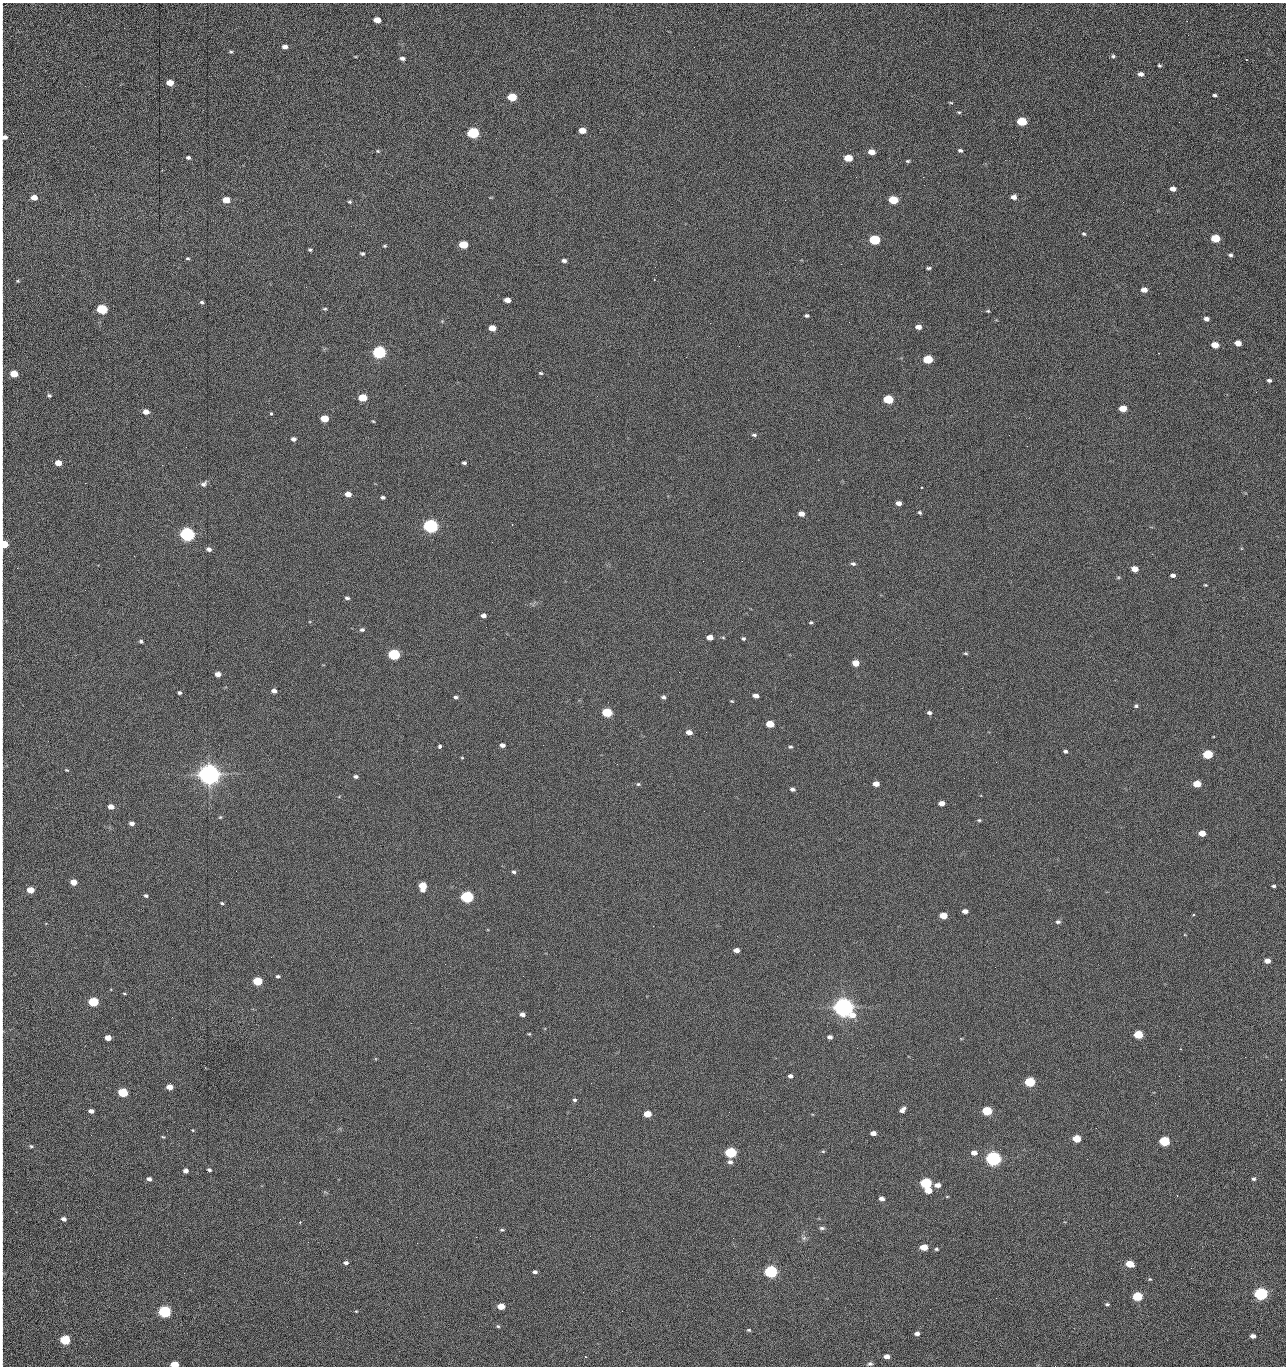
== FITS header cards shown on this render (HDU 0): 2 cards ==
NAXIS1  =                 1284 /fastest changing axis
NAXIS2  =                 1364 /next to fastest changing axis

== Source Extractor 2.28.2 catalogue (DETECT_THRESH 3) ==
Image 1284 x 1364 px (HDU 0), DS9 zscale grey, 1 PNG px = 1 image px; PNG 1288 x 1368 px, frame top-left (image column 1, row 1364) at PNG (2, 3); no overlay
Background 144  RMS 15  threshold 44.5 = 3 sigma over >= 5 px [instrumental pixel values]
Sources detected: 270; all 270 listed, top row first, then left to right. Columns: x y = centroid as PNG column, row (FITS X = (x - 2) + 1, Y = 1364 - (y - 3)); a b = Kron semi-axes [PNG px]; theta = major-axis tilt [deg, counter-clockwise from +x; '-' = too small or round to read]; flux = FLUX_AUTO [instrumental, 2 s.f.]
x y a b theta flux
2 8 8 2 90 1.2e+03
377 20 6 4 -9 1.3e+04
1188 35 2 2 - 7.0e+02
285 47 6 4 -6 5.2e+03
231 52 5 4 - 1.4e+03
1113 56 5 4 - 1.8e+03
402 58 7 4 -9 2.8e+03
1246 60 2 2 - 7.5e+02
1159 65 4 4 - 1.4e+03
2 73 29 2 90 5.1e+03
1141 74 6 5 - 4.7e+03
170 83 5 4 - 1.4e+04
2 94 12 2 90 2.1e+03
1215 95 4 3 - 1.9e+03
512 97 6 5 - 4.2e+04
951 102 5 3 - 9.5e+02
959 112 4 4 - 1.1e+03
1022 121 6 5 - 6.1e+04
1179 122 3 2 - 7.0e+02
582 131 6 4 -6 1.4e+04
473 133 6 5 - 1.6e+05
4 136 13 5 -75 6.2e+03
378 151 5 4 - 1.1e+03
960 151 5 4 - 2.0e+03
872 152 5 4 - 1.2e+04
188 158 5 4 - 2.2e+03
848 158 6 5 - 2.8e+04
907 161 5 3 - 1.4e+03
1041 161 2 2 - 1.2e+03
2 171 16 2 90 2.8e+03
856 177 2 2 - 1.6e+03
923 177 2 2 - 1.2e+04
1173 189 5 4 - 6.4e+03
34 197 5 4 - 1.0e+04
1014 197 5 5 - 5.9e+03
226 200 6 4 -3 2.0e+04
893 200 6 5 - 5.1e+04
350 202 5 4 - 1.4e+03
1123 202 2 2 - 4.6e+02
1084 234 5 4 - 1.4e+03
2 235 11 2 90 1.7e+03
1215 238 6 5 - 4.3e+04
875 240 6 5 - 1.0e+05
463 245 6 5 - 4.0e+04
385 246 4 3 - 1.2e+03
310 250 4 3 - 1.5e+03
2 252 16 2 90 2.7e+03
362 254 4 3 - 1.7e+03
1230 255 4 4 - 2.0e+03
188 258 5 4 - 1.2e+03
564 261 5 4 - 2.9e+03
841 264 2 2 - 1.8e+04
929 268 6 4 1 1.6e+03
18 281 4 3 - 1.1e+03
306 287 2 2 - 4.9e+02
1144 290 5 4 - 7.6e+03
2 298 18 2 90 3.2e+03
507 300 5 4 - 9.2e+03
202 302 4 4 - 1.8e+03
102 309 6 5 - 1.0e+05
325 309 5 3 - 1.2e+03
988 311 5 4 - 1.2e+03
807 316 4 3 - 1.9e+03
1206 319 5 4 - 3.9e+03
710 323 2 2 - 2.2e+03
918 327 5 4 - 7.4e+03
492 328 5 4 - 1.5e+04
1238 343 5 4 - 1.0e+04
1215 345 5 4 - 1.6e+04
379 352 6 5 - 3.0e+05
928 359 6 5 - 5.8e+04
541 373 5 4 - 1.3e+03
14 374 5 4 - 2.5e+04
1269 380 4 3 - 2.4e+03
1256 392 2 2 - 9.2e+02
49 395 6 5 - 1.9e+03
363 398 6 5 - 3.6e+04
888 399 6 5 - 5.9e+04
2 408 9 2 90 1.7e+03
1123 409 5 4 - 1.8e+04
146 412 5 4 - 8.5e+03
271 413 3 3 - 3.6e+03
324 419 5 4 - 2.9e+04
373 421 5 3 - 1.0e+03
754 435 7 4 -2 1.9e+03
1009 435 2 2 - 2.1e+03
293 439 5 4 - 3.7e+03
186 447 2 2 - 2.1e+03
58 463 5 4 - 1.2e+04
464 463 4 3 - 2.3e+03
85 483 2 2 - 6.8e+02
204 484 10 6 42 3.2e+03
921 487 3 2 - 9.2e+02
348 494 5 4 - 9.7e+03
383 497 4 3 - 2.3e+03
899 503 5 4 - 5.7e+03
920 512 5 4 - 1.7e+03
801 514 5 4 - 8.6e+03
430 526 6 5 - 5.0e+05
187 534 6 5 - 5.4e+05
492 542 2 2 - 1.7e+03
4 544 6 5 - 4.0e+04
209 549 6 4 -18 4.0e+03
742 561 2 2 - 4.1e+02
853 564 6 5 - 2.2e+03
1135 569 5 4 - 1.3e+04
1173 575 5 4 - 3.6e+03
1118 577 6 4 1 1.1e+03
1205 585 4 3 - 9.2e+02
347 598 5 4 - 2.2e+03
2 614 18 2 90 3.2e+03
483 616 5 4 - 4.2e+03
811 622 4 4 - 1.3e+03
362 630 6 5 - 2.3e+03
710 637 5 4 - 9.8e+03
723 637 5 3 - 9.7e+02
743 638 5 4 - 1.6e+03
141 641 5 4 - 1.8e+03
966 653 5 4 - 1.3e+03
394 654 6 5 - 1.6e+05
856 663 5 4 - 1.4e+04
679 672 3 2 - 1.8e+03
218 674 5 4 - 7.2e+03
2 682 9 2 90 1.7e+03
274 691 5 4 - 4.2e+03
179 693 4 3 - 1.9e+03
756 696 5 4 - 5.9e+03
456 697 4 4 - 2.3e+03
663 697 5 4 - 2.6e+03
732 701 5 3 - 1.1e+03
1136 706 5 4 - 1.8e+03
607 712 6 5 - 7.3e+04
929 713 5 4 - 2.6e+03
2 724 15 2 90 2.1e+03
770 724 5 4 - 2.7e+04
689 732 5 4 - 7.5e+03
706 732 2 2 - 4.4e+02
502 745 5 4 - 4.3e+03
543 745 2 2 - 2.0e+03
440 746 4 3 - 6.5e+03
790 747 5 4 - 1.7e+03
1065 751 5 4 - 2.0e+03
1208 754 6 5 - 7.6e+04
462 758 4 3 - 8.8e+02
617 764 2 2 - 2.2e+03
2 767 8 2 -90 1.1e+03
67 770 5 3 - 1.0e+03
209 774 7 6 - 1.7e+06
356 776 5 4 - 2.5e+03
638 784 5 4 - 1.5e+03
876 784 5 4 - 1.0e+04
1197 784 5 4 - 2.5e+04
792 789 5 4 - 3.1e+03
942 803 5 4 - 8.1e+03
111 807 5 4 - 6.7e+03
220 817 5 4 - 1.1e+03
979 820 5 4 - 1.4e+03
131 823 5 4 - 4.0e+03
1202 833 5 4 - 1.5e+04
2 849 12 2 90 1.9e+03
514 872 5 4 - 1.9e+03
73 882 5 4 - 1.2e+04
423 886 6 5 - 2.8e+04
1273 886 4 3 - 1.7e+03
30 890 5 4 - 1.6e+04
146 896 5 4 - 1.7e+03
467 897 6 5 - 2.4e+05
222 903 4 3 - 1.3e+03
2 904 13 2 90 2.2e+03
965 911 5 4 - 5.7e+03
943 916 5 4 - 1.9e+04
1058 922 6 5 - 2.2e+03
736 950 5 4 - 6.3e+03
2 955 13 2 90 2.2e+03
1267 961 5 4 - 7.7e+03
278 976 5 4 - 1.8e+03
523 976 2 2 - 1.3e+03
258 981 6 5 - 6.0e+04
124 993 5 3 - 9.7e+02
93 1002 6 5 - 7.6e+04
843 1007 8 6 -18 1.4e+06
522 1014 4 4 - 4.3e+03
2 1015 9 2 90 1.7e+03
411 1023 2 2 - 3.5e+03
2 1032 9 2 83 1.4e+03
529 1034 4 3 - 1.0e+03
1138 1034 5 5 - 4.8e+04
830 1037 5 4 - 3.6e+03
108 1038 5 4 - 1.0e+04
857 1048 2 2 - 8.8e+02
1180 1049 2 2 - 5.9e+02
2 1050 13 2 90 2.8e+03
1245 1057 2 2 - 1.2e+03
790 1076 4 4 - 3.4e+03
1179 1076 2 2 - 1.7e+03
1030 1082 6 5 - 8.8e+04
169 1087 5 4 - 1.2e+04
123 1093 6 5 - 6.5e+04
574 1100 5 4 - 1.9e+03
2 1103 13 2 90 2.3e+03
1155 1103 2 2 - 5.8e+02
902 1110 7 4 45 4.7e+03
91 1111 5 4 - 5.2e+03
987 1111 6 5 - 7.3e+04
729 1112 2 2 - 6.3e+02
647 1114 5 4 - 2.1e+04
193 1130 4 3 - 8.8e+02
873 1133 5 4 - 6.8e+03
91 1135 2 2 - 1.7e+03
163 1137 5 4 - 1.1e+03
1077 1139 5 4 - 3.2e+04
1164 1141 6 5 - 9.9e+04
31 1146 4 4 - 1.4e+03
571 1149 2 2 - 5.3e+02
823 1151 6 4 -1 1.1e+03
731 1152 6 5 - 1.5e+05
974 1153 5 4 - 7.3e+03
993 1159 6 5 - 6.3e+05
1087 1159 2 2 - 1.3e+03
730 1162 6 5 - 3.2e+03
209 1170 4 3 - 2.2e+03
186 1171 5 4 - 4.4e+03
149 1179 5 4 - 3.5e+03
1254 1179 5 5 - 2.1e+03
926 1183 6 5 - 1.5e+05
937 1185 6 4 2 6.3e+03
2 1190 18 2 90 3.1e+03
928 1190 5 4 - 1.6e+04
947 1196 5 3 - 8.2e+02
1177 1196 2 2 - 6.6e+02
882 1199 5 4 - 4.6e+03
64 1219 5 4 - 4.0e+03
280 1219 2 2 - 1.5e+03
300 1222 3 3 - 7.9e+02
822 1228 8 5 -1 2.3e+03
502 1230 5 4 - 1.3e+03
476 1237 2 2 - 4.7e+03
804 1238 7 6 - 2.6e+03
308 1242 2 2 - 1.3e+03
417 1243 2 2 - 3.6e+03
924 1247 5 4 - 1.9e+04
936 1249 5 3 - 1.4e+03
2 1255 23 2 90 4.3e+03
346 1263 5 4 - 2.7e+03
1130 1264 6 4 -10 2.7e+04
535 1272 5 4 - 2.9e+03
771 1272 6 5 - 3.1e+05
1150 1279 5 4 - 1.2e+03
2 1283 9 2 90 1.6e+03
1261 1294 6 5 - 3.6e+05
1137 1296 6 5 - 7.9e+04
2 1297 9 2 90 1.7e+03
996 1298 2 2 - 1.9e+03
1107 1304 5 4 - 1.7e+03
501 1306 5 4 - 1.8e+04
356 1311 4 4 - 7.8e+02
622 1311 2 2 - 5.0e+02
164 1312 6 5 - 2.4e+05
498 1326 6 4 -22 1.4e+03
2 1328 20 2 90 2.6e+03
749 1330 5 4 - 1.3e+03
917 1333 5 4 - 4.2e+03
1253 1336 5 4 - 5.3e+03
65 1340 6 5 - 9.3e+04
2 1352 9 2 90 1.7e+03
585 1356 3 2 - 9.9e+02
887 1356 5 4 - 6.7e+03
174 1364 5 4 - 2.8e+04
870 1364 7 5 11 2.1e+03
1055 1366 2 2 - 1.3e+03
At the frame edge (FLAGS 8, measured only in part): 30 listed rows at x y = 2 8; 2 73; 2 94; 4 136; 2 171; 2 235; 2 252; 2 298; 14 374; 2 408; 4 544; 2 614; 2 682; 2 724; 2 767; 2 849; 2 904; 2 955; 2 1015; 2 1032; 2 1050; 2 1103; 2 1190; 2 1255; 2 1283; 2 1297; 2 1328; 2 1352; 174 1364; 1055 1366

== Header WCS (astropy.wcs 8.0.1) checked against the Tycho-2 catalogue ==
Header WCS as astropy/WCSLIB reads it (CRVAL/CRPIX/CD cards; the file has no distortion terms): RA---TAN/DEC--TAN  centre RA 15:41:41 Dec +51:59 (235.42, +51.98 deg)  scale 1.26 arcsec/px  FOV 26.9' x 28.5'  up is +92 deg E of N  parity flipped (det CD > 0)
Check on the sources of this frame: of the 60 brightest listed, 10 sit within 2.0 arcsec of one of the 12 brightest Tycho-2 stars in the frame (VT <= 12.29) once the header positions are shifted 0.71 arcsec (0.34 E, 0.62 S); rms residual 1.09 arcsec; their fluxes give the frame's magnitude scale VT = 25.21 - 2.5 log10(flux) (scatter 0.23 mag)
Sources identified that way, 10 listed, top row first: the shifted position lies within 2.0 arcsec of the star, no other Tycho-2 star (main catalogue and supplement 1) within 4.0 arcsec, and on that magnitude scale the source's flux lands within +1.5 / -3 mag of the star's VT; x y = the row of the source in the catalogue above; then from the Tycho-2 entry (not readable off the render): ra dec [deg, ICRS J2000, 3 dp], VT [Tycho-2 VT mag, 2 dp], TYC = Tycho-2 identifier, HIP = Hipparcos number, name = IAU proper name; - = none
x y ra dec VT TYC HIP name
379 352 235.614 +52.064 11.61 3489-1132-1 - -
430 526 235.514 +52.049 11.19 3489-1407-1 - -
187 534 235.515 +52.133 11.12 3489-1380-1 - -
209 774 235.378 +52.130 9.31 3489-1322-1 76850 -
467 897 235.303 +52.042 11.52 3489-958-1 - -
843 1007 235.232 +51.912 9.59 3489-824-1 - -
993 1159 235.143 +51.862 10.97 3489-1016-1 - -
926 1183 235.131 +51.886 12.29 3489-908-1 - -
771 1272 235.084 +51.941 11.45 3489-1346-1 - -
164 1312 235.075 +52.152 11.74 3489-912-1 - -